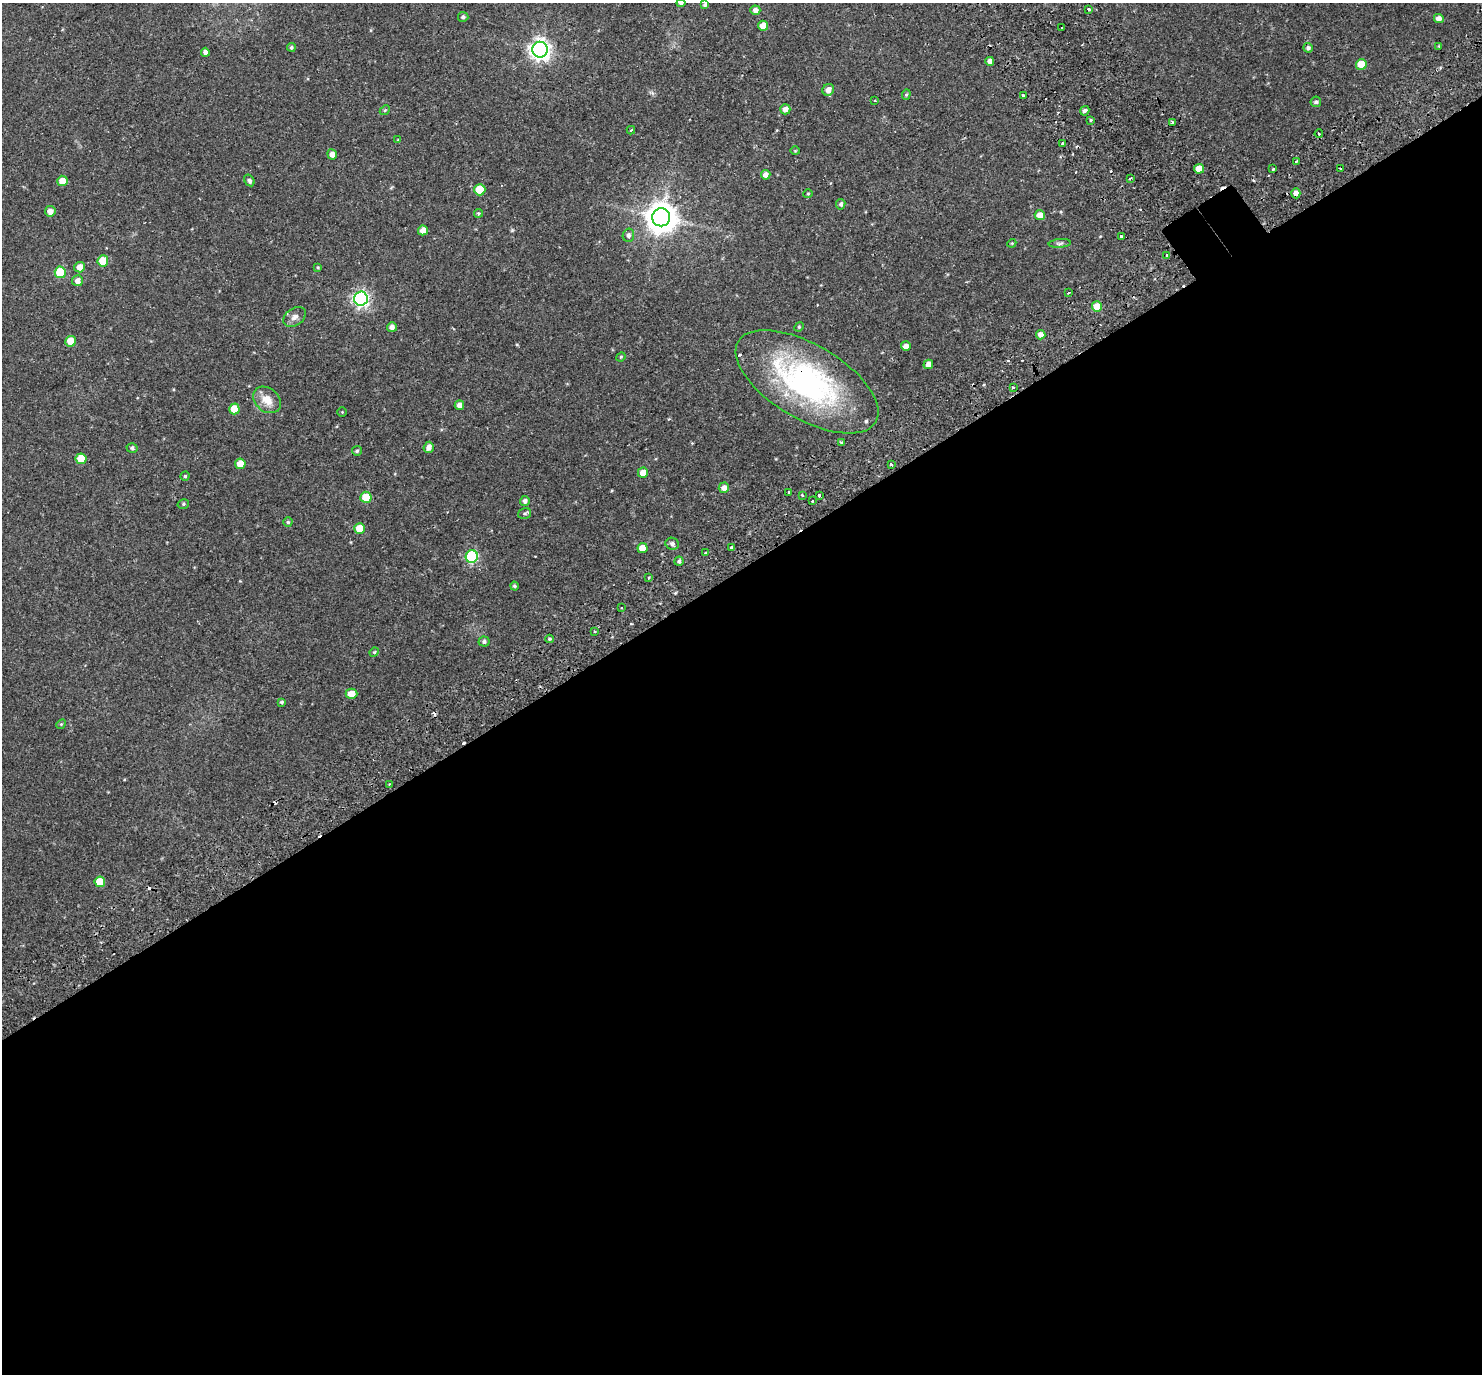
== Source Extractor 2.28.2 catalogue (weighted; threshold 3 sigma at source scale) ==
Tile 15 of 4 x 4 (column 3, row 4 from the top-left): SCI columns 3027-4506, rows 219-1590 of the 6057 x 5985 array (HDU 1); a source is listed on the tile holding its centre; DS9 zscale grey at full resolution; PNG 1484 x 1376 px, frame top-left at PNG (2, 3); each listed source drawn as its Kron ellipse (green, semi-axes under 4 px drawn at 4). Shown black and unused: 59% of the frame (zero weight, under 2 of 3 exposures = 5% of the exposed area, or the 3 px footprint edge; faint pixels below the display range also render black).
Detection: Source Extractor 2.28.2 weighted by HDU 2 'WHT'; one run over the whole footprint, this tile lists its part. Background 0.106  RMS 0.0059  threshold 0.0263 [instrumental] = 3 sigma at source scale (4.5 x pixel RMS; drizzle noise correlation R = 1.50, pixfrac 1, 0.0396/0.0396 arcsec/px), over >= 5 px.
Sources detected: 127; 12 cosmic-ray / hot-pixel residue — neither listed nor drawn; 2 inside a brighter listed object's ellipse — not listed separately; the other 113 listed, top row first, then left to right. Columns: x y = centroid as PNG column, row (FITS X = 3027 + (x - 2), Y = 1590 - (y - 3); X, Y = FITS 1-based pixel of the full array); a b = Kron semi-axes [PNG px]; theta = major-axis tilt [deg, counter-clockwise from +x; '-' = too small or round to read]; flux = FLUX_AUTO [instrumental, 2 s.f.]
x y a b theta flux
681 3 4 4 - 1.3
705 5 4 4 - 1
1089 9 3 2 - 0.7
755 10 5 4 - 2.8
463 17 5 5 - 1.2
1439 18 5 4 - 2.8
763 26 5 5 - 5.2
1062 28 3 2 - 1.2
1439 46 4 4 - 0.43
291 47 4 4 - 1
1308 48 5 5 - 1.3
540 50 8 7 - 290
205 52 4 4 - 2.4
990 61 4 4 - 3.1
1361 64 5 5 - 9.1
828 90 6 5 - 3.4
906 94 5 4 - 0.68
1023 95 3 3 - 2.9
875 101 3 2 - 0.53
1316 102 5 5 - 1.1
785 109 5 5 - 3.1
385 110 5 4 - 0.68
1085 111 5 3 - 3.4
1090 120 4 3 - 0.74
1172 122 3 3 - 1.2
631 130 4 2 - 0.85
1319 134 4 3 - 1.3
398 140 4 4 - 0.56
1063 144 4 3 - 1.5
795 151 5 3 - 0.48
332 154 5 5 - 3.1
1296 161 3 2 - 0.9
1199 169 5 5 - 6.3
1273 169 3 3 - 1.7
1340 169 3 3 - 2.3
766 175 5 4 - 3.2
1130 178 3 2 - 0.73
249 180 6 4 -57 1.1
62 181 5 5 - 5.4
480 190 5 5 - 15
1296 193 5 4 - 3
808 194 4 4 - 0.52
841 204 5 4 - 1.4
50 211 5 5 - 3.5
478 213 4 4 - 0.78
1040 215 5 5 - 5
661 217 9 9 - 830
423 230 5 5 - 4.8
628 235 7 5 77 1.5
1121 237 3 3 - 1.8
1012 243 4 3 - 0.46
1060 243 11 4 5 1.2
1167 255 3 3 - 1.1
103 261 5 5 - 12
80 267 5 5 - 4.3
318 267 4 3 - 0.56
60 272 6 5 - 20
77 281 5 5 - 2.7
1068 293 3 3 - 0.61
361 298 7 7 - 150
1097 307 5 5 - 8.9
295 317 12 8 35 2.7
392 327 5 5 - 1.9
799 327 5 4 - 0.66
1041 335 5 5 - 2.8
71 341 5 5 - 7.8
906 346 5 5 - 3
621 357 5 4 - 0.57
928 364 5 4 - 3.2
807 382 80 37 -30 120
1013 388 3 3 - 1.7
267 400 15 11 -40 6.9
459 405 5 4 - 2.8
234 409 5 5 - 10
342 412 4 4 - 0.45
842 442 3 2 - 0.71
429 447 5 5 - 2.9
132 448 5 4 - 1
357 451 5 4 - 0.82
81 459 5 5 - 11
240 464 5 5 - 5.7
891 464 3 3 - 2
643 473 5 5 - 4.7
185 476 4 4 - 0.72
724 488 5 5 - 3.2
789 492 4 3 - 2.9
802 495 3 3 - 0.7
819 495 3 3 - 1.2
366 497 5 5 - 11
812 500 3 3 - 1.5
525 501 5 5 - 1.6
183 504 6 4 16 0.85
525 513 7 5 16 0.97
288 522 4 4 - 0.78
360 528 5 5 - 7.9
672 544 7 6 - 1.7
732 547 3 3 - 2.2
642 548 5 5 - 7.1
706 553 3 3 - 1.3
472 556 6 6 - 59
679 561 4 4 - 1.2
649 578 3 3 - 0.97
514 586 4 4 - 0.94
621 608 3 2 - 0.79
595 632 3 3 - 0.96
550 639 4 3 - 0.67
484 642 5 5 - 1.3
374 652 5 4 - 0.68
351 694 6 5 - 5.9
282 702 4 3 - 0.89
61 724 5 4 - 0.62
389 784 2 2 - 0.43
100 882 5 5 - 10
Overlapping masked pixels (flux is a lower limit): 3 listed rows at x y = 1296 193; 1097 307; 807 382
Isophote crosses this tile's border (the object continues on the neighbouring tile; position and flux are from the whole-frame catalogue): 1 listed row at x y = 681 3